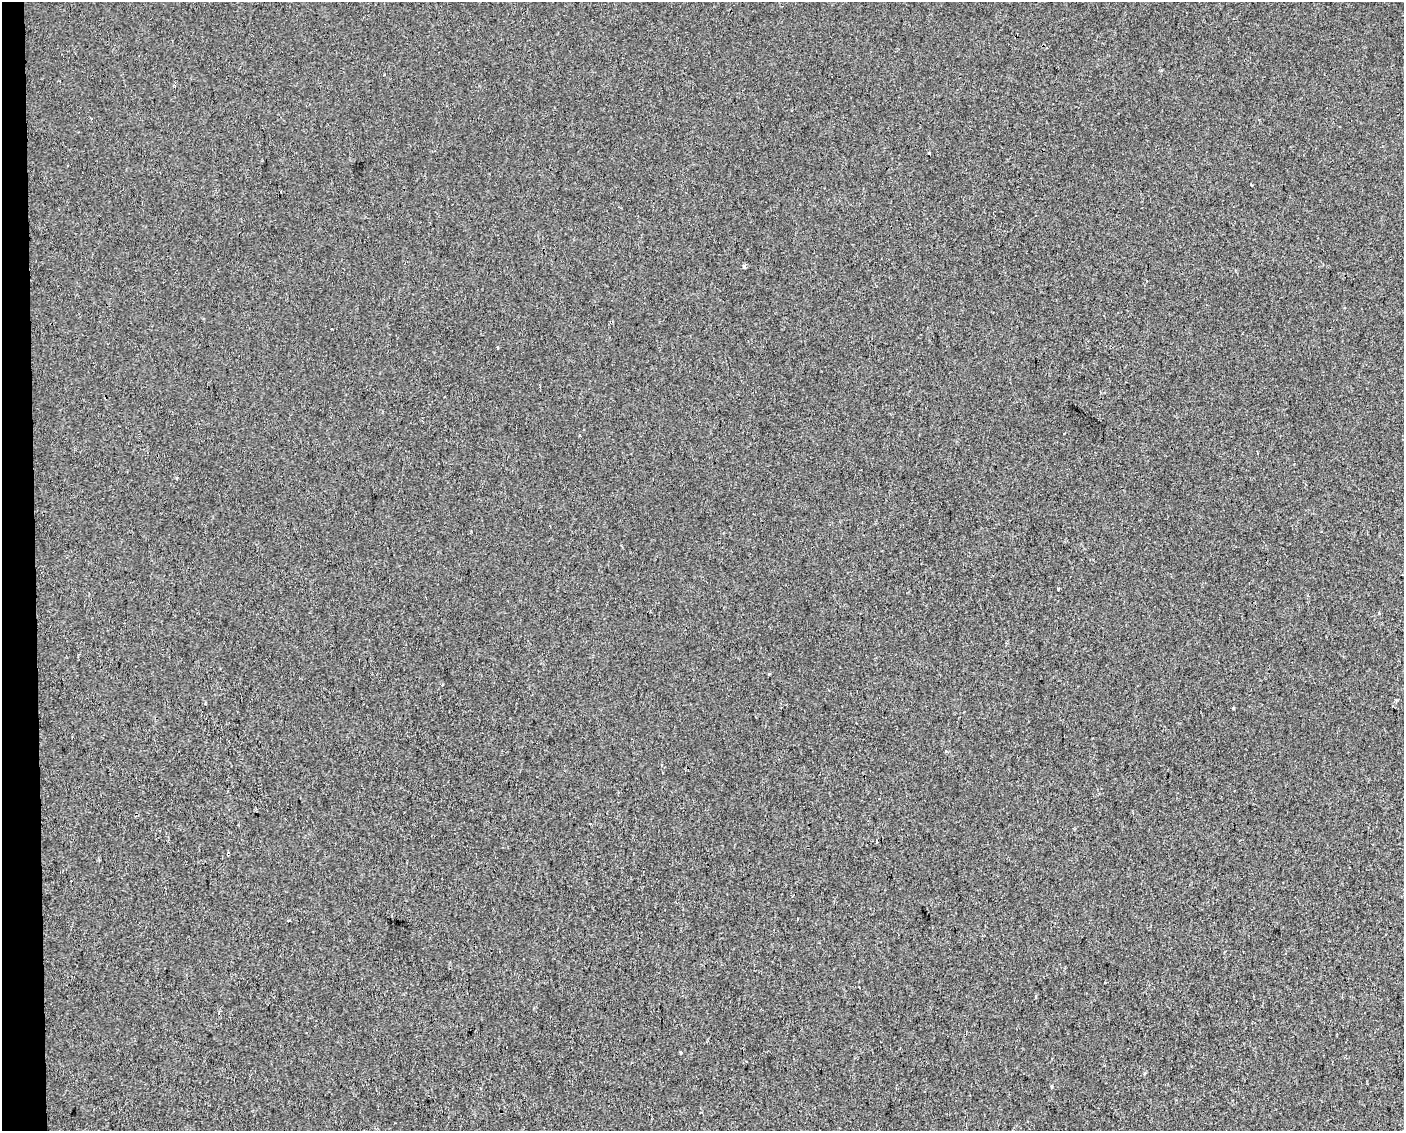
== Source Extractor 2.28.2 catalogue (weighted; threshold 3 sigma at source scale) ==
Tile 4 of 3 x 4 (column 1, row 2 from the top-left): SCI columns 48-1449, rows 2299-3427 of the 4261 x 4599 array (HDU 1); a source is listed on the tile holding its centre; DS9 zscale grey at full resolution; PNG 1406 x 1133 px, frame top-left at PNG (2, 2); no overlay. Shown black and unused: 2% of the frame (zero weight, under 2 of 3 exposures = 2% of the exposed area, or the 3 px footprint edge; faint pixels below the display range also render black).
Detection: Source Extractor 2.28.2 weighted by HDU 2 'WHT'; one run over the whole footprint, this tile lists its part. Background 8.95e-05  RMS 0.0035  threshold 0.0157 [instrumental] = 3 sigma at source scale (4.5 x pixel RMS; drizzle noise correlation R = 1.50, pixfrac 1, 0.0396/0.0396 arcsec/px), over >= 5 px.
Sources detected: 9; all 9 listed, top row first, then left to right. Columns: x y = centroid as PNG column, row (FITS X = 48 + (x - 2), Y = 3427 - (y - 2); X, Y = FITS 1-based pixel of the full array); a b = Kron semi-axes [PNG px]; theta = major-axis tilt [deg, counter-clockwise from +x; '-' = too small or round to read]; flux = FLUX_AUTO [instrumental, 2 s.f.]
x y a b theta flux
929 153 3 3 - 0.65
1251 185 3 2 - 0.36
744 266 5 3 - 0.47
1058 588 3 3 - 1.4
769 674 4 3 - 0.46
1233 708 3 3 - 0.48
289 920 4 2 - 0.27
681 1052 3 3 - 0.5
1052 1086 4 3 - 0.37